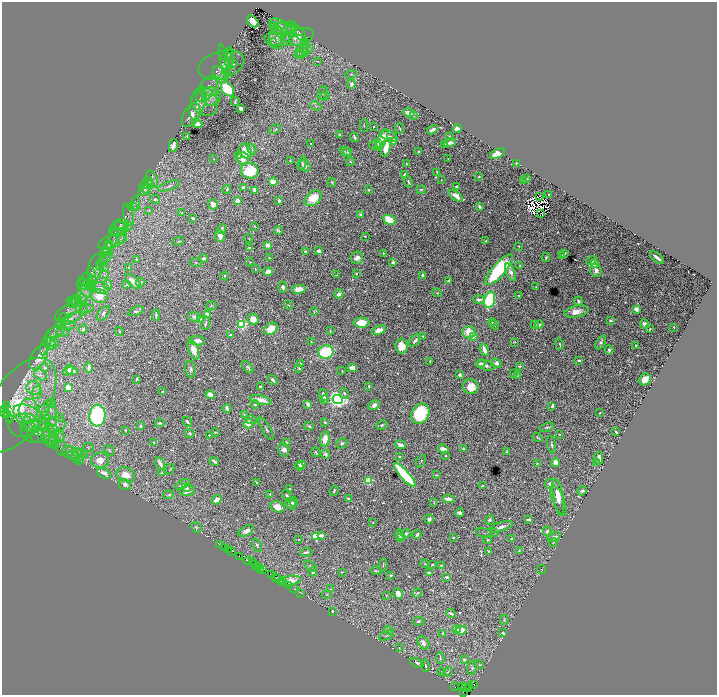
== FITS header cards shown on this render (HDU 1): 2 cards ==
NAXIS1  =                 1430
NAXIS2  =                 1386

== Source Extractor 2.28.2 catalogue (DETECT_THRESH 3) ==
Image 1430 x 1386 px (HDU 1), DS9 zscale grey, zoomed out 1/2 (1 PNG px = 2 x 2 image px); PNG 719 x 697 px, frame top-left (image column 2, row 1386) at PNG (2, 2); each listed source drawn as its Kron ellipse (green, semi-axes under 4 px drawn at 4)
Background 5.03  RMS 0.025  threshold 0.0746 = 3 sigma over >= 5 px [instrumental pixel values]
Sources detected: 917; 81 cannot appear on this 1/2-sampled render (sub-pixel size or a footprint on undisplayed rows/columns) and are neither listed nor drawn; of the other 836, the 500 brightest by FLUX_AUTO listed and drawn (336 fainter detections omitted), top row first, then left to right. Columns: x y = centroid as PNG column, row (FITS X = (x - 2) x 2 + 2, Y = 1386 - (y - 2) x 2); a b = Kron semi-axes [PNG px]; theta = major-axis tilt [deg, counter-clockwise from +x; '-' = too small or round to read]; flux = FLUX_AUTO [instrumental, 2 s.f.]
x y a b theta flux
253 21 7 4 -45 81
282 26 14 5 -24 33
274 27 5 3 - 5
280 28 7 6 - 23
292 29 8 5 -84 14
287 30 8 5 33 20
299 32 11 5 -49 11
277 37 11 7 -85 45
297 37 17 8 16 61
287 38 6 3 -47 9
273 40 9 6 -18 29
298 40 9 5 -9 26
273 43 4 4 - 9.1
305 48 9 4 -85 18
309 49 4 3 - 5.4
302 52 7 4 1 16
300 55 5 3 - 8.7
226 57 5 4 - 8.4
229 58 11 4 89 20
224 60 16 3 -78 11
317 61 3 3 - 4.7
233 64 2 2 - 6.7
221 65 23 13 17 58
220 73 8 6 -37 27
351 74 6 3 9 7.2
225 76 8 4 59 12
351 84 4 4 - 23
209 86 10 8 53 27
227 89 8 5 -49 450
323 93 7 4 68 8.7
201 95 6 3 54 6.5
211 96 9 9 - 44
324 96 5 2 - 4.6
213 100 8 4 36 12
235 101 4 2 - 8.1
205 102 15 12 -52 54
198 103 17 7 74 42
316 106 6 3 -24 7.6
241 109 3 3 - 36
409 113 6 3 -14 23
191 115 13 7 60 51
413 115 3 2 - 10
197 124 5 4 - 52
364 125 6 3 -89 4.8
373 126 2 2 - 6.2
400 128 5 2 - 6
457 128 4 3 - 30
275 129 6 3 28 6.9
432 130 5 3 - 22
339 134 2 2 - 7.9
187 136 3 2 - 6.8
389 136 9 5 -25 25
449 136 2 2 - 5.9
354 137 5 2 - 15
382 140 12 4 67 110
394 141 3 2 - 58
450 143 6 3 16 22
311 144 2 2 - 5.7
379 144 4 3 - 18
173 145 7 3 77 57
375 145 6 3 -16 10
444 145 3 2 - 14
386 147 9 4 77 100
252 149 6 3 -63 7.1
246 151 8 5 -61 100
345 152 6 3 -35 8.3
348 152 4 2 - 5.6
419 152 2 2 - 14
498 154 8 4 24 160
239 156 3 2 - 7.6
243 158 6 5 - 56
214 159 4 3 - 5
448 159 3 1 - 4.5
290 161 2 2 - 4.3
350 162 4 2 - 5.7
302 163 7 3 74 9.1
516 163 3 2 - 12
407 164 2 2 - 4.8
305 166 6 5 - 20
250 171 9 8 - 180
437 172 4 3 - 4.5
404 175 4 2 - 16
479 176 3 3 - 10
527 178 3 2 - 6.1
152 179 9 5 -66 10
441 180 2 2 - 4.8
523 181 3 2 - 7.6
149 182 6 3 -53 5.2
273 182 4 3 - 120
332 182 5 3 - 7.3
408 182 6 3 -60 11
146 184 7 4 17 10
169 186 11 3 19 17
457 187 4 3 - 20
244 188 4 3 - 35
227 189 4 2 - 9.8
144 190 7 2 45 11
146 190 5 4 - 9
254 190 4 2 - 19
368 190 3 3 - 7.2
421 190 4 3 - 8.6
549 195 3 2 - 6.7
456 196 8 4 -34 56
539 196 3 1 - 4.7
313 198 9 6 39 170
155 199 5 4 - 13
237 201 2 2 - 120
279 201 3 2 - 21
136 204 7 4 -82 21
213 204 5 5 - 33
133 207 5 4 - 5.6
480 207 4 3 - 18
149 210 4 3 - 5.5
182 213 3 3 - 5.6
540 213 2 1 - 4.5
360 214 3 2 - 16
128 215 11 5 -79 14
193 218 3 2 - 16
389 220 6 4 -26 150
121 224 7 5 4 12
121 226 6 3 -41 6.2
255 226 3 2 - 4.7
128 227 4 4 - 9.1
119 229 9 7 14 23
222 229 5 2 - 9.3
278 230 4 2 - 7.2
116 232 7 4 -2 9
220 236 6 5 - 32
365 236 2 2 - 5.9
113 237 8 2 77 5
122 237 7 3 76 12
249 238 4 3 - 5.1
178 241 6 3 26 7.2
486 241 3 2 - 5.1
112 242 14 6 19 24
109 245 5 3 - 4.5
267 245 4 3 - 37
519 246 3 2 - 4.6
249 248 2 2 - 8.2
107 249 6 3 79 6.8
305 251 3 3 - 5.9
319 251 4 3 - 21
106 252 5 3 - 7.8
383 253 4 3 - 6.6
565 253 3 2 - 9.5
561 255 2 2 - 4.6
106 257 8 3 33 9.4
546 257 5 2 - 8.9
204 258 4 2 - 18
270 258 3 2 - 7.9
357 258 6 6 - 36
657 258 8 2 -38 30
137 260 3 2 - 8.7
591 260 5 3 - 11
102 261 5 2 - 5
196 262 6 2 -18 5.6
250 262 4 3 - 4.4
393 262 2 2 - 49
594 264 3 3 - 350
100 265 5 3 - 8.6
520 266 3 2 - 4.6
129 267 3 3 - 4.6
95 268 14 6 79 16
104 268 4 3 - 6.3
255 269 3 2 - 6.1
499 270 20 6 49 740
596 270 7 5 -71 28
268 271 4 4 - 32
511 272 9 4 -66 31
92 273 5 3 - 6.2
356 274 2 2 - 5.6
104 275 4 3 - 5.5
337 275 3 2 - 6.4
423 275 4 3 - 17
224 276 4 3 - 5.7
86 279 7 5 41 12
449 280 3 2 - 18
133 281 10 5 -42 46
87 282 3 2 - 4.7
140 282 5 3 - 13
83 284 6 5 - 8.3
108 285 5 3 - 22
127 285 4 3 - 8.4
85 287 11 6 -63 25
90 287 5 3 - 11
283 287 5 3 - 20
536 287 4 3 - 5.5
101 288 8 6 -11 24
299 289 7 4 10 67
437 293 5 3 - 4.7
84 294 10 6 61 35
339 294 4 3 - 22
519 295 2 2 - 4.3
99 296 8 6 -12 110
83 299 5 3 - 8.6
74 300 7 4 11 9.1
479 300 6 3 -4 26
489 300 8 5 74 520
578 301 4 3 - 11
72 303 4 4 - 4.8
76 303 6 4 -24 10
288 305 4 2 - 5.9
211 306 5 3 - 5.2
87 308 6 3 13 7.6
636 309 3 3 - 45
83 311 5 3 - 8.2
136 311 8 3 20 18
66 312 12 6 29 20
314 312 4 4 - 6.1
576 312 12 5 10 58
103 313 8 5 53 16
207 314 4 3 - 29
156 315 5 2 - 8.4
194 317 6 4 -18 22
64 318 5 2 - 4.8
71 319 12 5 24 29
253 319 5 5 - 82
200 320 4 3 - 66
611 321 4 2 - 8.9
206 323 7 3 81 13
362 323 8 5 1 140
492 323 4 3 - 4.5
241 324 4 3 - 710
645 324 5 3 - 50
60 325 5 2 - 6
67 325 8 2 3 8.1
494 325 5 3 - 5.2
535 325 4 2 - 6.1
539 325 4 3 - 12
674 327 2 2 - 5
83 329 5 3 - 21
271 329 7 5 33 94
650 329 3 2 - 9.3
379 330 7 4 22 49
119 331 4 3 - 5.6
330 331 2 2 - 7.2
55 332 11 5 28 21
63 332 7 3 12 8.6
469 332 7 5 1 120
230 335 3 3 - 15
51 336 11 2 51 8.8
422 336 3 2 - 4.4
473 336 4 3 - 35
415 340 7 3 47 22
197 341 8 4 -7 48
53 342 7 4 -28 12
311 342 2 2 - 6.9
515 342 2 2 - 4.3
601 342 7 4 61 18
46 344 11 4 72 13
49 344 7 5 -29 12
559 344 6 2 -79 7.5
635 345 2 2 - 6.9
402 346 7 6 - 78
194 350 10 5 -68 63
484 350 6 3 -72 56
609 350 4 3 - 15
326 352 7 6 - 450
39 357 13 7 58 70
579 360 3 2 - 9.6
430 361 2 2 - 4.8
300 363 2 2 - 6.1
481 363 4 3 - 23
496 363 6 4 -20 25
486 365 9 5 -12 24
519 366 3 2 - 9.1
89 367 5 3 - 24
248 367 7 4 -47 10
45 368 3 3 - 9.8
299 368 3 2 - 5.5
352 368 5 3 - 57
190 369 8 5 -83 18
68 370 6 3 52 21
72 371 6 4 -7 21
342 371 3 2 - 5.9
513 374 3 2 - 8
40 375 7 5 -30 16
460 375 3 3 - 19
517 375 3 2 - 5.5
137 379 3 2 - 9.2
645 379 6 5 - 70
273 380 5 2 - 16
369 386 3 2 - 7.5
68 387 4 3 - 110
260 387 3 2 - 8.3
471 387 8 7 - 110
34 388 7 7 - 32
163 391 3 2 - 9.4
37 392 6 5 - 17
344 393 6 3 -65 12
210 395 4 3 - 51
323 395 6 3 -70 20
338 399 5 4 - 3200
260 400 11 4 -12 73
325 400 4 3 - 11
52 403 5 3 - 6.8
308 404 3 2 - 46
19 405 53 27 57 620
255 405 4 3 - 6.8
374 405 6 4 36 29
7 406 3 1 - 340
552 406 3 2 - 12
227 408 4 2 - 24
5 409 4 2 - 330
44 409 5 4 - 9.4
28 410 12 9 87 63
50 410 10 5 -65 19
5 413 4 2 - 640
600 413 3 2 - 4.9
244 414 2 2 - 13
420 414 11 8 60 460
7 415 3 2 - 1600
97 416 11 8 85 890
59 417 4 3 - 7.7
10 418 2 1 - 2300
30 418 18 10 -32 100
251 420 6 3 -10 8.4
52 421 5 4 - 10
187 422 5 3 - 15
325 422 3 2 - 9.1
43 423 7 3 -76 12
160 423 4 2 - 11
248 424 5 5 - 68
24 425 15 11 2 49
55 425 10 7 13 43
382 425 6 3 25 11
141 426 3 3 - 13
309 426 5 2 - 7.2
27 427 7 3 -16 5.5
547 427 7 4 19 11
47 428 11 6 -55 31
266 429 12 3 -61 14
31 430 14 5 -66 24
125 430 2 2 - 7.1
36 432 15 11 -8 87
215 432 4 2 - 5.4
616 432 3 2 - 11
189 434 5 4 - 11
559 434 4 3 - 6.1
46 435 5 4 - 12
50 435 10 8 53 39
60 435 6 3 -64 11
209 435 2 2 - 8.3
538 437 5 3 - 7.5
53 438 4 3 - 8
325 439 8 4 78 75
52 442 5 3 - 7.5
286 442 4 2 - 6.5
154 443 3 2 - 5.4
342 443 5 4 - 15
55 444 4 4 - 8.4
401 445 5 3 - 30
552 445 9 4 -79 16
62 448 7 5 89 9.2
88 448 6 3 -24 4.7
284 449 7 5 -78 30
444 449 5 3 - 47
463 449 3 2 - 8
109 450 6 3 -49 7
506 451 3 2 - 6
316 452 5 2 - 8.1
80 453 8 4 -14 24
73 454 12 6 -22 22
325 454 4 3 - 21
72 455 6 2 -19 4.6
446 456 2 2 - 6.4
76 457 5 4 - 6.3
399 457 3 2 - 6
599 458 6 3 -78 32
80 459 5 3 - 6
100 460 9 8 - 66
214 461 5 2 - 18
421 461 7 2 60 6
597 462 3 2 - 4.8
160 463 6 3 -64 28
537 463 2 2 - 4.9
555 463 4 4 - 76
302 465 4 3 - 50
299 466 4 2 - 20
170 469 5 3 - 4.6
104 473 7 5 -31 37
162 473 4 2 - 9
126 475 9 7 -22 91
405 475 15 4 -49 620
436 475 4 3 - 6.6
369 481 3 3 - 390
257 482 3 2 - 9.8
183 484 8 3 28 28
549 484 5 4 - 13
125 485 6 5 - 32
482 486 4 2 - 7.4
186 488 5 3 - 16
289 489 3 2 - 9.5
187 491 8 5 7 40
334 491 5 3 - 10
582 491 5 3 - 13
270 494 4 3 - 6
169 495 6 3 18 9.1
287 496 6 3 -60 13
558 497 19 5 -80 78
349 499 4 3 - 17
448 499 6 3 -6 37
217 500 5 4 - 54
558 500 16 5 -68 37
294 502 5 4 - 14
434 502 3 2 - 4.3
291 504 6 5 - 20
277 507 7 5 -24 82
460 513 4 3 - 28
429 519 4 3 - 29
489 520 5 3 - 13
528 520 4 2 - 17
373 522 2 2 - 5
196 527 5 5 - 8.2
501 527 12 4 18 30
246 531 8 4 28 38
547 531 4 3 - 13
494 532 4 3 - 4.3
484 533 8 2 -13 5.2
406 534 5 3 - 12
321 535 3 2 - 52
400 535 5 4 - 17
417 535 4 2 - 19
315 536 3 3 - 370
401 537 2 2 - 72
453 537 3 2 - 5.2
554 537 7 4 19 27
299 539 3 2 - 4.7
512 539 4 2 - 10
488 540 4 3 - 7
553 542 4 3 - 4.6
219 544 2 1 - 100
257 545 7 4 -67 13
225 547 2 1 - 77
228 549 2 1 - 240
519 550 4 2 - 5.2
232 551 2 1 - 460
489 551 2 2 - 9.6
306 552 6 2 9 17
240 556 3 1 - 350
248 561 4 2 - 990
252 561 2 1 - 180
425 563 4 3 - 4.7
254 565 4 1 - 730
383 565 7 2 86 5.8
432 565 3 2 - 5.1
441 565 3 2 - 5.4
310 566 7 3 -35 8.4
258 567 2 1 - 450
259 568 2 1 - 260
261 569 2 1 - 170
263 570 2 1 - 220
542 570 4 2 - 4.3
376 571 5 3 - 8.5
313 572 4 4 - 13
342 572 2 2 - 5.3
429 573 4 3 - 16
271 575 3 1 - 270
391 575 3 2 - 7.6
447 577 4 2 - 14
275 578 3 1 - 320
277 579 3 2 - 520
291 580 10 4 9 310
281 581 2 1 - 160
283 582 2 1 - 420
288 585 2 1 - 260
293 589 2 1 - 190
331 589 4 3 - 4.4
301 593 2 1 - 71
417 593 5 3 - 6.2
398 594 5 4 - 47
327 595 5 3 - 5.7
386 596 4 2 - 4.5
332 611 2 2 - 8.3
451 613 5 2 - 24
504 620 5 4 - 7.2
418 621 6 3 3 11
457 629 4 4 - 17
389 630 5 3 - 5.8
461 630 6 4 13 70
443 633 3 2 - 6.4
503 633 4 3 - 7.4
386 636 8 4 22 13
423 643 7 5 -52 21
399 648 4 3 - 4.9
440 658 6 3 -84 7.7
464 659 2 2 - 27
417 663 7 3 -28 17
479 665 5 3 - 7.6
425 666 6 3 -81 7
472 668 7 4 72 14
442 672 4 4 - 4.6
448 672 5 3 - 8.7
474 685 2 1 - 35
463 686 4 1 - 640
469 686 4 1 - 250
455 687 2 1 - 180
466 688 4 1 - 780
468 688 2 1 - 180
464 692 2 1 - 96
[336 fainter detections neither listed nor drawn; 81 sub-pixel or undisplayed-footprint detections neither listed nor drawn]